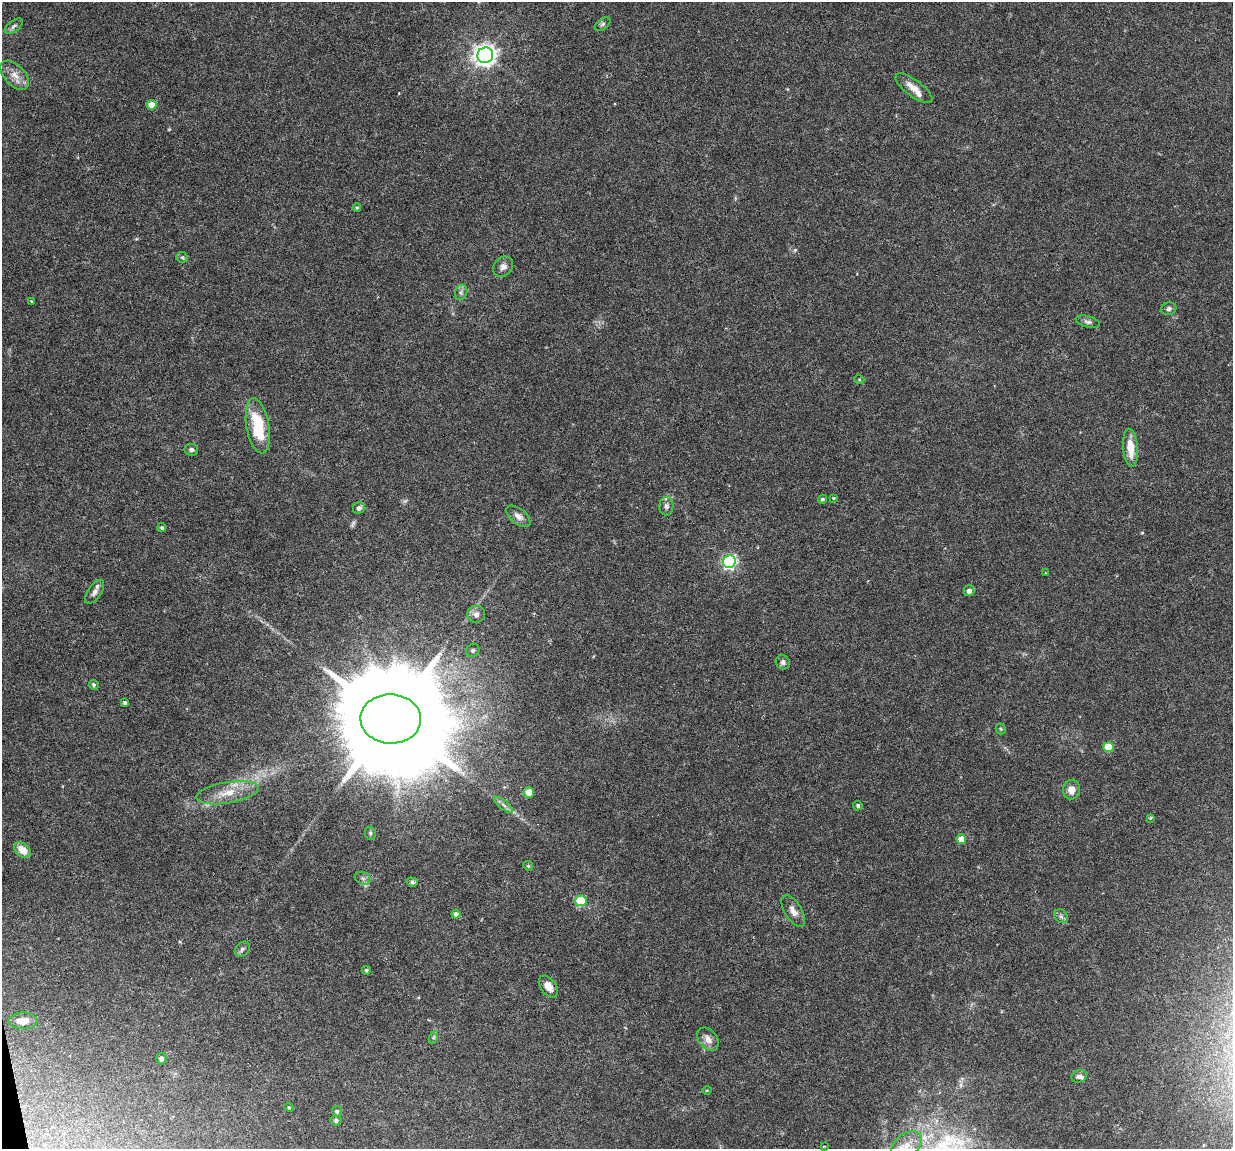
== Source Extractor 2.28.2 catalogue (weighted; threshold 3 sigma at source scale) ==
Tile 7 of 4 x 4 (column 3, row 2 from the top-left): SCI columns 2461-3691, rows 2330-3476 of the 4923 x 4704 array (HDU 1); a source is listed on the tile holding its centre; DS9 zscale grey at full resolution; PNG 1235 x 1151 px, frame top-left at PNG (2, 2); each listed source drawn as its Kron ellipse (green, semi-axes under 4 px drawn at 4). Shown black and unused: <1% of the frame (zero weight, under 4 of 8 exposures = <1% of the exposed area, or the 3 px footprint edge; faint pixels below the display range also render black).
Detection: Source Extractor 2.28.2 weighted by HDU 2 'WHT'; one run over the whole footprint, this tile lists its part. Background 0.0186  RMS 0.0013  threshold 0.00538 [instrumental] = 3 sigma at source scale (4.09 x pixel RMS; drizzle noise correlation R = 1.36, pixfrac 0.8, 0.0396/0.0396 arcsec/px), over >= 5 px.
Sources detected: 69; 2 too faint to see at this stretch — neither listed nor drawn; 2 inside a brighter listed object's ellipse — not listed separately; the other 65 listed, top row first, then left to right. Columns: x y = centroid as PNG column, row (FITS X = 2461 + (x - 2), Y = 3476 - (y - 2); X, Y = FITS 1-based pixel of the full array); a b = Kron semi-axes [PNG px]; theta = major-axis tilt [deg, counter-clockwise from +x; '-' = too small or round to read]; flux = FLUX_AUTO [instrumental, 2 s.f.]
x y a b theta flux
602 24 9 5 37 0.27
14 26 10 5 38 0.37
485 55 8 7 - 90
15 75 18 10 -46 1.3
914 88 22 8 -37 1.4
152 105 5 5 - 2.2
357 208 4 4 - 0.15
182 257 6 5 - 0.21
503 267 11 9 47 0.65
461 292 8 6 68 0.35
31 301 3 2 - 0.11
1169 309 7 6 - 0.35
1088 322 12 5 -14 0.38
859 379 5 3 - 0.11
258 426 28 11 -80 5.8
1130 448 19 7 -85 2.1
191 450 7 6 - 0.34
833 498 4 3 - 0.11
822 499 4 4 - 0.19
666 506 9 7 89 0.46
359 508 6 5 - 0.39
518 516 14 7 -39 0.71
162 528 4 4 - 0.22
729 562 6 6 - 23
1045 573 2 2 - 0.074
969 591 5 5 - 0.5
95 592 14 6 55 0.57
476 614 9 8 - 0.67
473 650 7 6 - 0.28
783 662 7 6 - 0.35
94 685 5 4 - 0.24
125 703 4 3 - 0.19
391 719 30 24 -2 4600
1001 729 5 5 - 0.16
1108 747 5 5 - 3.6
1071 790 10 8 77 1.2
529 792 5 5 - 2.3
227 793 32 10 9 2.6
503 805 11 3 -40 0.38
858 806 5 4 - 0.25
1150 818 3 3 - 0.15
370 833 6 5 - 0.24
961 839 5 5 - 1.8
22 850 9 6 -44 1.6
528 866 5 4 - 0.16
363 878 8 6 -22 0.36
412 882 6 4 -18 0.29
581 901 5 5 - 5.6
793 911 18 8 -59 0.89
456 914 4 4 - 0.45
1061 916 7 6 - 0.34
242 949 8 6 47 0.34
366 970 4 4 - 0.19
548 986 12 8 -53 1.1
23 1021 15 8 0 1.6
434 1037 6 4 71 0.19
708 1039 13 9 -50 0.9
161 1058 6 5 - 0.48
1079 1076 7 6 - 0.48
707 1090 4 3 - 0.087
289 1107 4 4 - 0.13
337 1111 5 5 - 0.25
336 1121 5 5 - 0.26
907 1145 17 11 36 1.9
824 1146 4 3 - 0.13
Isophote crosses this tile's border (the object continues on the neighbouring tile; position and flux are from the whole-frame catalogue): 1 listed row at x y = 907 1145